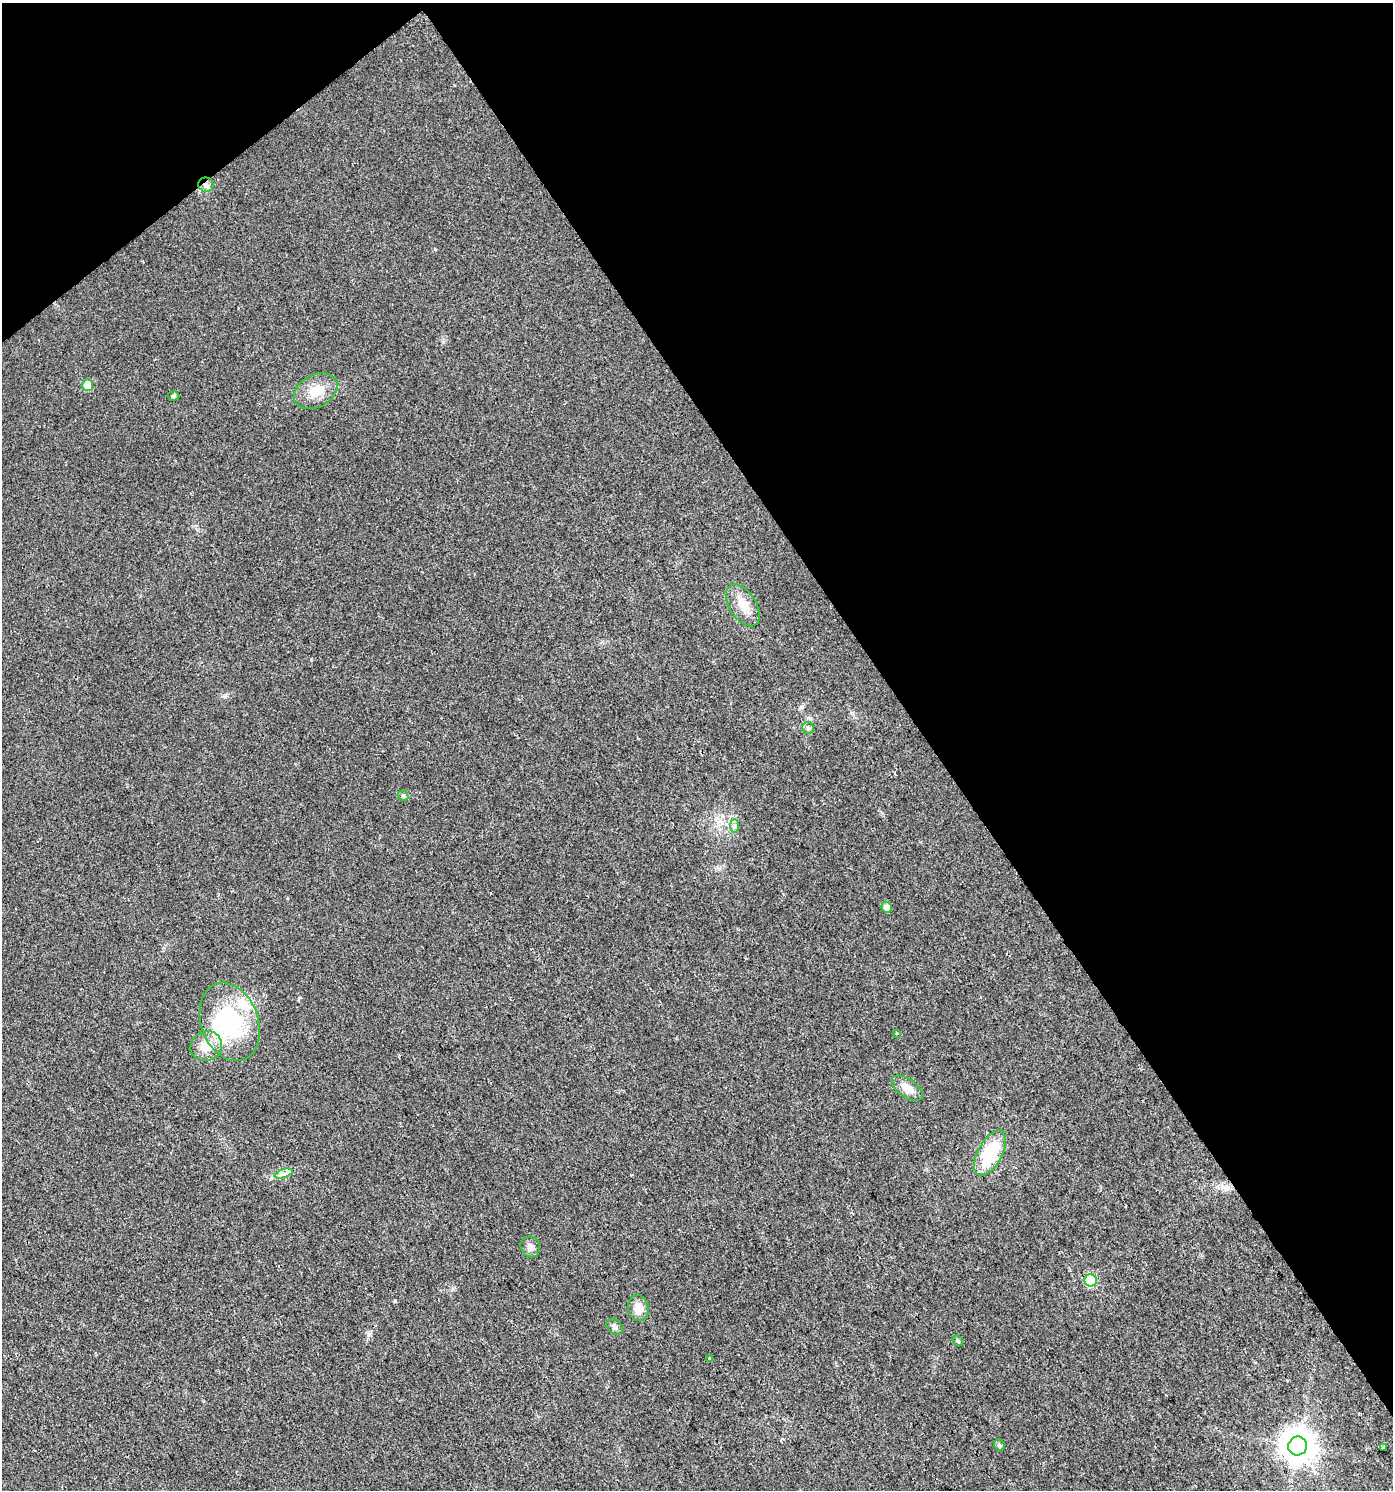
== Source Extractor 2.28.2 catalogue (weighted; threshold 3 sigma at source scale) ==
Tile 3 of 4 x 4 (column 3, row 1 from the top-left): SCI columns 2977-4367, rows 4465-5952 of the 5888 x 5956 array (HDU 1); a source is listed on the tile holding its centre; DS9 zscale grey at full resolution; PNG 1395 x 1492 px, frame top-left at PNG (2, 3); each listed source drawn as its Kron ellipse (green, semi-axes under 4 px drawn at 4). Shown black and unused: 37% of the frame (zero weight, under 2 of 3 exposures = <1% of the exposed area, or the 3 px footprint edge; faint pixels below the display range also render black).
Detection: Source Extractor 2.28.2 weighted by HDU 2 'WHT'; one run over the whole footprint, this tile lists its part. Background 0.0154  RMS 0.0057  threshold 0.0256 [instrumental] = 3 sigma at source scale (4.5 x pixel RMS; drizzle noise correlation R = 1.50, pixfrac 1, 0.0396/0.0396 arcsec/px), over >= 5 px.
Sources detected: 28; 2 inside a brighter object's white glare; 1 cosmic-ray / hot-pixel residue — neither listed nor drawn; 1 inside a brighter listed object's ellipse — not listed separately; the other 24 listed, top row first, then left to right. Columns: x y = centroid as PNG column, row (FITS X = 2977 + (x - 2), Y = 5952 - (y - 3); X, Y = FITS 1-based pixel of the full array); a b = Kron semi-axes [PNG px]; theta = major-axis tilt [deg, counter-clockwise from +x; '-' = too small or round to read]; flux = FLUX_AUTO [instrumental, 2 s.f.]
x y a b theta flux
206 185 8 7 - 2.2
88 385 6 5 - 14
316 391 23 16 28 11
173 396 6 4 3 0.96
743 605 23 13 -57 9.6
808 728 6 6 - 1.2
403 796 5 4 - 0.93
735 826 7 4 -90 1.3
887 907 6 5 - 4.4
230 1022 40 28 -70 65
897 1033 4 3 - 0.76
206 1046 16 14 30 10
907 1088 17 9 -35 6.4
990 1153 25 12 61 29
284 1173 9 4 19 1.8
530 1247 11 9 -61 3.2
1091 1280 6 6 - 35
638 1308 13 10 -78 6.5
614 1326 9 6 -46 1.6
958 1341 6 5 - 1.1
709 1359 4 3 - 1.8
999 1445 6 5 - 1.4
1298 1446 9 9 - 920
1383 1447 4 3 - 6.2
Overlapping masked pixels (flux is a lower limit): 1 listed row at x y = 206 185
Unlisted compact peaks at least as high as the median listed source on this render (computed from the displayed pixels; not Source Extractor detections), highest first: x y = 395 1301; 435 249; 225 697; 801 707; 369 1334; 453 1289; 311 660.